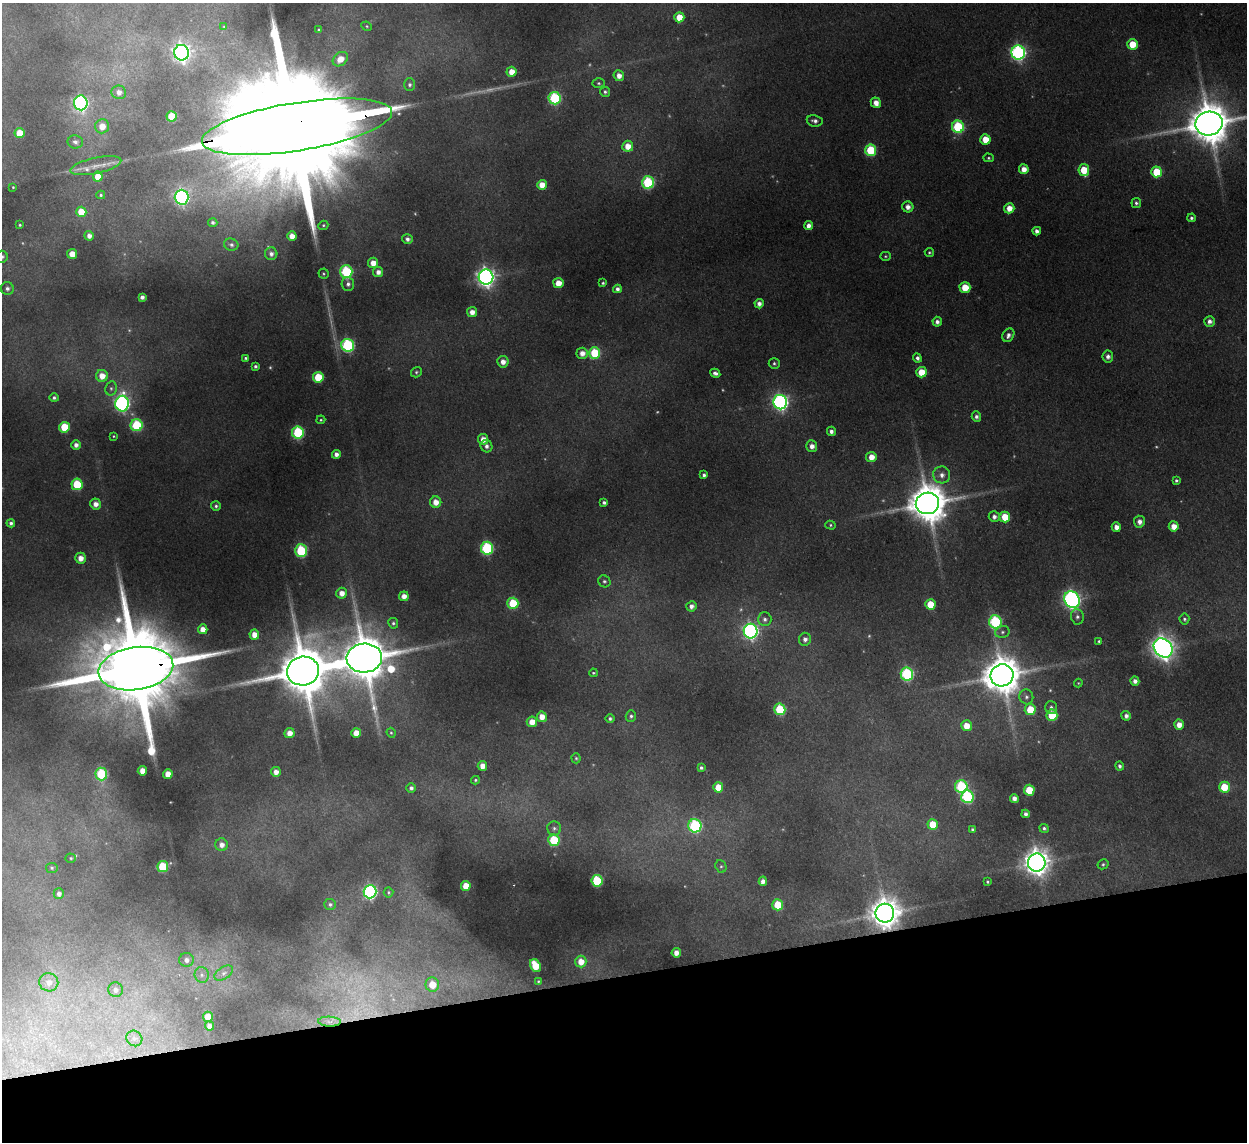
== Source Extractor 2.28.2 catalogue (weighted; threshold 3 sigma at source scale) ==
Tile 14 of 4 x 4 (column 2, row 4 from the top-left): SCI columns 1298-2542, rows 154-1293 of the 5083 x 4981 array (HDU 1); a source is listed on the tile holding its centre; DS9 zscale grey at full resolution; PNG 1249 x 1144 px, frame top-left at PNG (2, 3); each listed source drawn as its Kron ellipse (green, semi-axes under 4 px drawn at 4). Shown black and unused: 15% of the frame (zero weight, under 2 of 3 exposures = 3% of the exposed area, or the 3 px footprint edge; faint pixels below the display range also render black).
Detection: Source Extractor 2.28.2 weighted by HDU 2 'WHT'; one run over the whole footprint, this tile lists its part. Background 0.165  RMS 0.014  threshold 0.0629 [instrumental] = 3 sigma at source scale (4.5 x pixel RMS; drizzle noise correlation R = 1.50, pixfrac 1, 0.05/0.05 arcsec/px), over >= 5 px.
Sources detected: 240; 17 too faint to see at this stretch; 1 inside a brighter object's white glare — neither listed nor drawn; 1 inside a brighter listed object's ellipse — not listed separately; the other 221 listed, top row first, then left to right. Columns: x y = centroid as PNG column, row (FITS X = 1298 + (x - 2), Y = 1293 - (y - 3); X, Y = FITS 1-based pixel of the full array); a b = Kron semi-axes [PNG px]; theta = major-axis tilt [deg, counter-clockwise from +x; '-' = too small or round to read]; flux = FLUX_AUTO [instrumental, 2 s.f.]
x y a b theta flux
679 17 5 5 - 24
367 26 5 4 - 2
224 27 4 3 - 1.1
319 30 3 3 - 2.1
1132 44 5 5 - 32
181 53 8 7 - 650
1018 53 7 6 - 400
340 59 8 6 38 17
511 72 5 5 - 19
619 76 5 5 - 11
599 83 6 5 - 2.6
410 85 6 5 - 4.1
119 92 7 6 - 9
605 92 5 5 - 3.4
555 98 6 6 - 160
81 103 7 7 - 370
876 103 5 4 - 12
172 116 5 5 - 58
815 121 8 5 -9 6.1
1209 123 14 12 12 6000
102 126 7 7 - 18
297 127 96 24 9 130000
958 127 6 6 - 120
19 133 5 5 - 28
985 139 5 5 - 25
75 142 8 6 -8 5.7
628 146 5 5 - 18
871 150 6 5 - 89
989 158 5 4 - 2.1
96 166 26 8 12 20
1024 169 5 5 - 14
1084 170 6 5 - 40
1157 172 5 5 - 50
98 177 5 5 - 24
648 182 6 6 - 160
542 185 5 5 - 18
13 187 3 2 - 1.3
101 195 4 4 - 2.3
182 197 7 7 - 360
1136 203 5 4 - 3.3
908 207 5 5 - 9
1009 208 5 5 - 16
81 212 5 5 - 33
1191 218 4 4 - 3.5
213 222 4 4 - 3.5
20 225 3 3 - 1.8
323 225 5 4 - 2.2
808 226 4 4 - 9
1037 231 4 4 - 5.8
89 236 5 5 - 8.4
292 236 5 4 - 14
407 239 5 5 - 5.9
231 245 7 6 - 4.5
929 252 4 4 - 2.2
72 254 5 5 - 21
271 254 6 6 - 6.5
885 256 5 4 - 1.9
2 257 6 6 - 5.2
373 263 5 5 - 17
346 272 6 6 - 150
378 272 5 5 - 9.6
323 274 5 5 - 2.1
486 277 7 7 - 800
558 283 5 5 - 21
603 283 3 3 - 2.2
348 284 7 6 - 5.5
965 287 5 5 - 33
7 289 6 6 - 5.3
617 289 4 4 - 6
142 297 4 4 - 5.9
759 304 4 4 - 7.5
472 312 5 5 - 11
1209 321 5 5 - 6.6
937 322 5 4 - 6.5
1008 335 7 5 60 6.4
347 345 6 6 - 210
582 353 5 5 - 12
595 353 5 5 - 80
1108 357 6 5 - 6
246 358 4 3 - 2.7
917 358 4 4 - 5.3
503 362 5 5 - 11
774 363 5 5 - 3
255 366 3 3 - 3.4
416 372 6 5 - 2.5
921 372 5 5 - 28
715 373 5 4 - 5.5
102 376 6 6 - 20
318 377 5 5 - 56
111 388 7 5 77 3.5
54 398 5 4 - 3.7
780 402 7 7 - 480
122 404 8 6 -89 450
976 417 5 4 - 4.8
321 420 4 4 - 1.8
137 425 6 6 - 130
64 427 5 5 - 63
831 431 4 4 - 6.3
298 432 6 6 - 140
113 436 3 3 - 1.5
483 439 5 5 - 15
76 445 5 5 - 7.3
486 446 6 5 - 6.2
812 446 6 5 - 8.9
336 454 4 4 - 7.8
871 457 5 5 - 16
704 475 4 4 - 5
942 475 8 8 - 9.1
1176 480 4 4 - 2.8
77 484 5 5 - 75
436 502 5 5 - 16
604 503 4 4 - 4.1
927 503 11 11 - 5200
95 504 5 5 - 10
216 506 5 5 - 3.3
994 517 5 5 - 6.9
1005 517 5 5 - 37
1139 522 6 5 - 8.5
11 523 4 4 - 4.1
830 525 5 4 - 2.4
1174 526 5 5 - 16
1116 527 5 4 - 11
487 548 6 6 - 180
301 551 6 6 - 110
81 558 5 5 - 14
604 581 6 5 - 3.5
342 593 5 5 - 13
404 596 5 5 - 12
1072 600 9 7 -58 620
513 603 5 5 - 74
930 604 5 5 - 36
691 606 5 5 - 6.8
1077 617 8 6 -82 4.7
765 619 7 6 - 5.3
1184 619 5 5 - 3
995 622 7 6 - 160
393 623 5 5 - 3.3
203 629 5 5 - 16
751 631 7 7 - 480
1002 632 7 5 15 3.8
254 635 5 5 - 16
805 639 6 6 - 6.8
1099 641 3 3 - 2.4
1163 648 10 8 -49 1200
364 658 18 14 3 8300
136 669 38 21 8 37000
303 671 16 14 16 10000
593 673 4 3 - 2
907 674 6 6 - 200
1002 675 11 11 - 4500
1135 681 4 4 - 7.3
1078 683 4 4 - 1.5
1026 697 7 7 - 5.2
1051 707 6 6 - 4.2
780 709 6 5 - 94
1030 709 5 5 - 38
1052 715 5 5 - 67
631 716 5 5 - 3.8
1126 716 5 5 - 6.1
542 717 5 5 - 17
610 719 4 4 - 3
532 722 5 5 - 18
1179 725 5 5 - 14
966 726 5 5 - 21
289 733 5 5 - 13
356 733 5 5 - 21
391 733 5 4 - 1.8
576 758 5 4 - 2.2
482 766 5 5 - 14
1120 766 4 4 - 3.6
701 768 4 3 - 3.2
142 771 5 4 - 16
276 772 5 5 - 10
101 774 6 6 - 110
168 774 5 5 - 16
475 780 4 4 - 2.3
718 787 5 5 - 28
961 787 6 6 - 160
1224 787 5 5 - 40
411 788 5 5 - 4.7
1029 790 5 5 - 43
967 797 6 6 - 160
1014 798 4 4 - 8.9
1026 814 4 4 - 5.5
933 824 5 5 - 38
695 826 7 6 - 220
554 828 7 7 - 4.8
1044 828 4 4 - 3.3
972 830 4 4 - 3
554 840 6 5 - 87
221 845 6 6 - 9.9
71 858 5 4 - 2.1
1037 862 9 9 - 1800
1103 864 6 5 - 2.9
721 866 6 5 - 2.9
163 867 5 5 - 86
52 868 5 5 - 2.3
597 881 6 5 - 110
763 881 4 4 - 8.2
987 882 3 3 - 2.1
466 886 5 5 - 24
370 892 6 6 - 320
389 892 5 5 - 2.2
59 893 5 5 - 6.4
330 904 6 5 - 3.6
778 905 5 5 - 52
885 913 9 9 - 2600
676 953 4 4 - 10
186 960 7 7 - 8.5
581 962 6 5 - 18
535 966 7 5 -61 41
224 973 10 6 33 6.2
202 975 8 7 - 6.2
538 981 3 3 - 1.7
49 982 9 9 - 12
432 985 7 7 - 29
115 990 7 7 - 6.9
208 1017 5 5 - 31
329 1022 11 5 -2 7.4
209 1026 5 4 - 9.2
134 1038 8 7 - 5.9
Overlapping masked pixels (flux is a lower limit): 3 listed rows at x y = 297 127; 136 669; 885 913
Isophote crosses this tile's border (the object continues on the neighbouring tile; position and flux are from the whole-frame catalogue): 2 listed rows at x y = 1209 123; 2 257